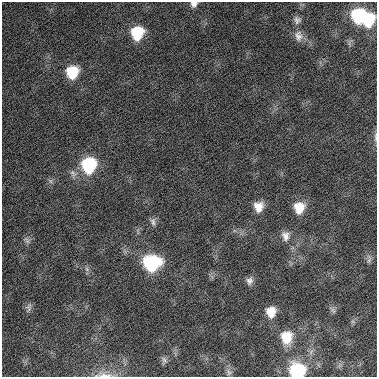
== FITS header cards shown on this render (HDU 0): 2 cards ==
NAXIS1  =                  375
NAXIS2  =                  375

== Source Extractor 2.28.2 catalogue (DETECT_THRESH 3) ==
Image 375 x 375 px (HDU 0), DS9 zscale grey, 1 PNG px = 1 image px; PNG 379 x 379 px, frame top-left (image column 1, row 375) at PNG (2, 2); no overlay
Background 73.1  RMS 10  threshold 30.6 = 3 sigma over >= 5 px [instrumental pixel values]
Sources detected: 28; all 28 listed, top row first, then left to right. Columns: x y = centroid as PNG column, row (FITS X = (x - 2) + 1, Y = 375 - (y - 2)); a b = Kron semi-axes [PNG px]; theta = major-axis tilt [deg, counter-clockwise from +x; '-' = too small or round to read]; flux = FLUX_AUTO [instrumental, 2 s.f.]
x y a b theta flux
194 4 8 7 - 3000
358 16 13 11 83 34000
297 20 10 9 - 2900
368 20 13 10 83 26000
137 33 14 12 75 23000
298 36 15 11 -85 5200
72 72 13 12 - 19000
375 137 14 4 88 2000
89 165 15 13 75 42000
73 173 12 7 -55 3000
50 181 7 4 -71 1300
258 207 11 10 - 7600
299 208 14 12 83 12000
153 221 11 7 -80 2500
285 236 13 10 -77 5000
27 240 11 6 -58 2000
369 259 12 6 89 2300
152 263 15 13 11 54000
87 269 7 4 -71 1400
249 281 10 8 74 3000
29 308 12 7 78 2600
333 310 9 4 -54 1600
271 312 11 10 - 8900
286 337 15 12 85 13000
164 360 10 7 -79 2200
297 371 14 13 - 43000
229 372 10 7 -59 2600
104 375 30 8 -1 8200
At the frame edge (FLAGS 8, measured only in part): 4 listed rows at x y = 194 4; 375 137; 297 371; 104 375